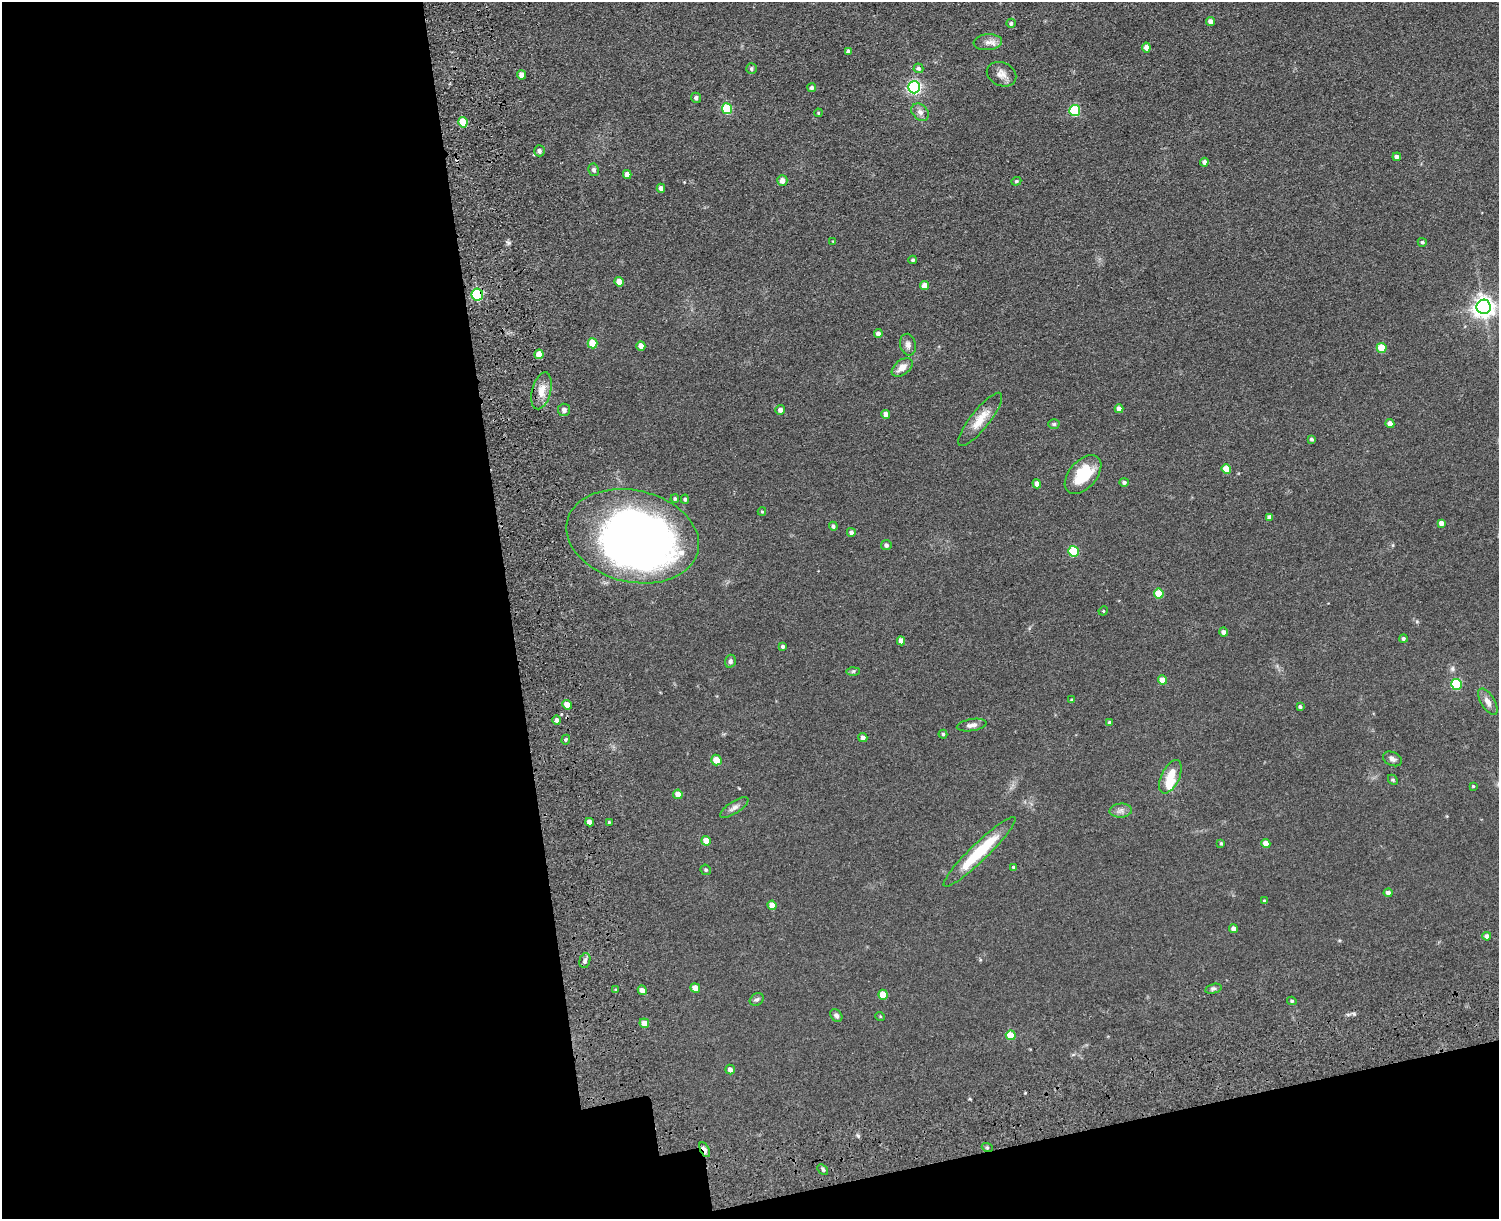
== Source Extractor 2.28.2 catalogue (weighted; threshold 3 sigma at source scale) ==
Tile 10 of 3 x 4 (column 1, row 4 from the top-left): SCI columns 273-1769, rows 161-1377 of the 5149 x 5188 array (HDU 1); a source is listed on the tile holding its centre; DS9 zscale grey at full resolution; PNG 1501 x 1221 px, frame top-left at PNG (2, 2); each listed source drawn as its Kron ellipse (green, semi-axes under 4 px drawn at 4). Shown black and unused: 39% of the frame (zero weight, under 3 of 5 exposures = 11% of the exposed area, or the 3 px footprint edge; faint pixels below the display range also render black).
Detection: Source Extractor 2.28.2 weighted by HDU 2 'WHT'; one run over the whole footprint, this tile lists its part. Background 0.0747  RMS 0.0081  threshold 0.0365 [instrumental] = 3 sigma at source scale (4.5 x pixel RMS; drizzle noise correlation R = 1.50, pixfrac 1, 0.05/0.05 arcsec/px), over >= 5 px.
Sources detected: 122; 2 inside a brighter object's white glare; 1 cosmic-ray / hot-pixel residue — neither listed nor drawn; the other 119 listed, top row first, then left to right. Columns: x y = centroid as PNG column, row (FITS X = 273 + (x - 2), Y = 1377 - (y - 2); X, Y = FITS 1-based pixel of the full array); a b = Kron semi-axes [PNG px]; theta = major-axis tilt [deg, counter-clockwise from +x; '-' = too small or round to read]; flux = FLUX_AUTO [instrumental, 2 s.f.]
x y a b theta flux
1211 21 4 4 - 4.2
1011 23 4 4 - 1.4
988 42 14 8 5 4.6
1146 47 5 4 - 4.4
848 51 4 4 - 2.2
918 68 5 5 - 2
751 69 5 5 - 1.5
1001 74 15 11 -24 5.8
522 75 4 4 - 5
812 87 4 4 - 1.8
914 87 6 6 - 150
696 98 5 5 - 2
727 109 5 5 - 38
1075 110 5 5 - 51
920 112 10 7 -44 3.4
818 113 4 4 - 0.77
463 122 5 4 - 20
539 151 6 5 - 2.5
1397 157 4 4 - 2.5
1204 162 4 4 - 2.9
594 170 6 5 - 2.1
627 174 4 4 - 5.1
782 180 5 5 - 5.3
1016 181 5 4 - 1
661 188 4 4 - 3.1
833 241 3 3 - 0.66
1422 242 5 4 - 1.2
913 260 4 4 - 1.2
619 282 5 4 - 7.6
925 285 4 4 - 6.5
477 295 6 5 - 89
1484 307 7 7 - 510
878 334 4 4 - 3.4
592 343 5 5 - 18
908 345 11 8 -79 3.5
641 346 5 4 - 4.7
1382 348 5 5 - 17
539 354 5 4 - 10
902 367 12 7 38 6.3
541 391 19 9 75 9.1
1119 409 4 4 - 4
564 410 6 6 - 2.5
780 410 5 5 - 2.9
886 414 4 4 - 5.1
980 419 33 9 51 12
1054 424 5 4 - 1.1
1390 424 4 4 - 5.4
1311 439 4 4 - 1.3
1226 469 5 4 - 14
1083 475 23 13 49 28
1124 482 5 4 - 1.9
1037 484 5 4 - 3.5
675 499 4 4 - 1.2
685 499 4 4 - 1.1
762 512 4 4 - 0.78
1270 517 4 4 - 2.8
1441 523 4 4 - 3.9
833 526 4 4 - 1.6
851 532 4 4 - 2.3
633 536 67 46 -13 530
886 545 5 5 - 1.9
1073 551 5 5 - 35
1159 594 5 5 - 20
1103 611 5 4 - 0.68
1223 632 4 4 - 2.7
1403 639 4 4 - 1.8
901 641 4 4 - 4.7
783 646 3 3 - 1.4
730 661 6 5 - 1.9
853 671 6 4 1 1.2
1162 680 4 4 - 7.7
1457 684 5 5 - 50
1072 700 4 3 - 0.93
1488 702 15 7 -59 4.8
567 705 5 4 - 5.9
1300 706 4 4 - 1.4
557 720 5 4 - 2.6
1110 722 4 3 - 2
972 725 15 6 9 3.3
943 734 4 4 - 0.97
863 737 4 4 - 2.5
566 740 5 4 - 1.1
1392 759 10 6 -23 2.5
716 760 5 5 - 10
1170 777 18 9 64 14
1393 780 5 4 - 1
1473 786 3 3 - 0.69
678 794 5 4 - 6
734 808 16 6 33 3.3
1121 811 11 7 4 3.2
590 822 4 4 - 5
609 822 3 3 - 0.8
706 841 5 4 - 10
1221 843 4 3 - 0.93
1266 843 4 4 - 7.6
979 852 49 9 44 37
1014 868 3 3 - 1.3
706 870 5 5 - 1.1
1388 893 4 4 - 2.8
1264 901 4 4 - 0.8
772 905 5 4 - 7.8
1233 928 4 4 - 3
1487 936 4 4 - 3.3
585 960 7 5 74 2
695 988 5 4 - 5.6
1213 989 8 4 13 1.5
616 990 4 3 - 0.94
642 990 5 4 - 4.2
883 995 5 4 - 14
757 999 7 5 32 1.6
1292 1001 4 4 - 1.3
836 1015 7 5 -50 1.9
880 1016 5 3 - 0.65
644 1023 5 4 - 6.5
1011 1035 5 5 - 18
730 1069 5 4 - 3.1
987 1147 5 3 - 0.93
705 1149 8 3 -64 12
823 1169 6 4 -44 1.2
Overlapping masked pixels (flux is a lower limit): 2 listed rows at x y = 477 295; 705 1149